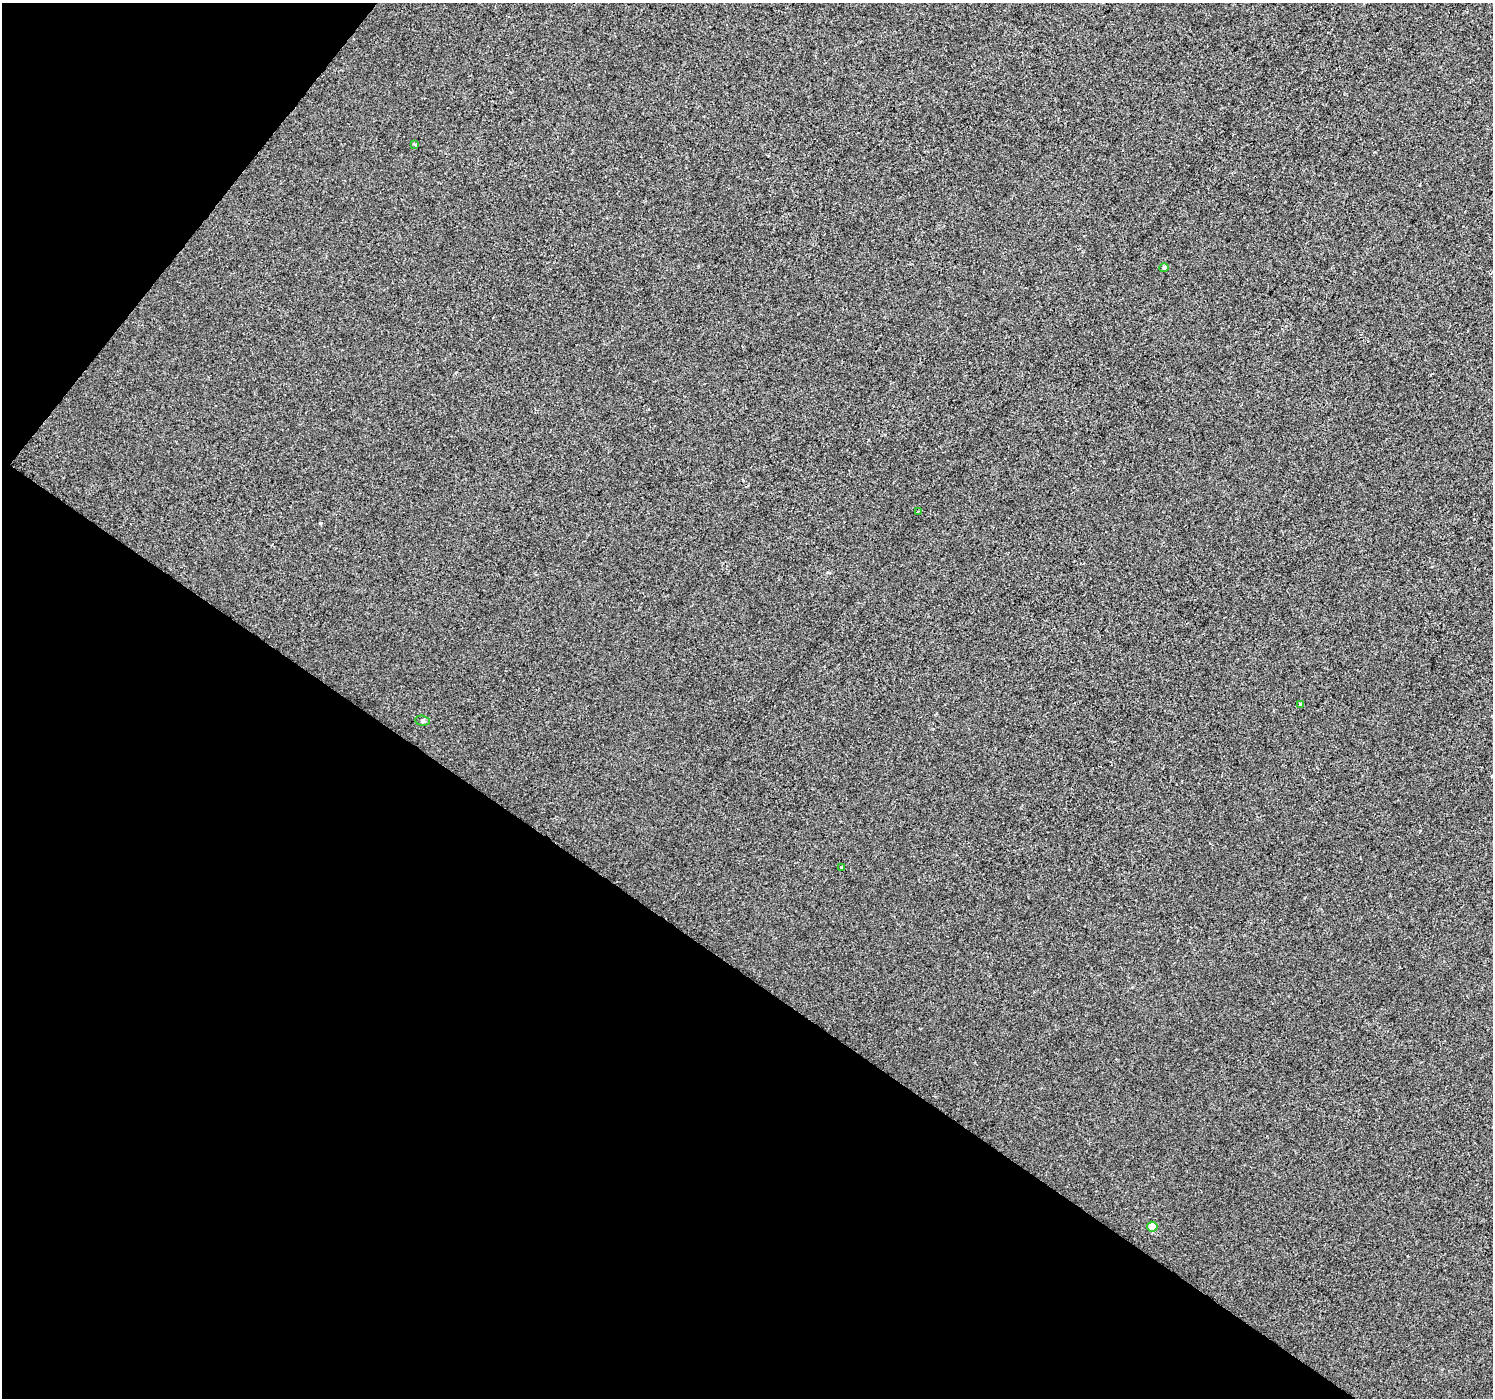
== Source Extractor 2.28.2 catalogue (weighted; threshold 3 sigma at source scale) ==
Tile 9 of 4 x 4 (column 1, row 3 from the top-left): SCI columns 6-1496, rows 1642-3037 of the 5969 x 6009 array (HDU 1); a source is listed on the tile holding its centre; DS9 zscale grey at full resolution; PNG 1495 x 1400 px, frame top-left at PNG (2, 3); each listed source drawn as its Kron ellipse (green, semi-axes under 4 px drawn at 4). Shown black and unused: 35% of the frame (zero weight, under 2 of 3 exposures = <1% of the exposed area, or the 3 px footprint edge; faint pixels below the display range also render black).
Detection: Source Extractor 2.28.2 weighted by HDU 2 'WHT'; one run over the whole footprint, this tile lists its part. Background 4.93e-04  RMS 0.0057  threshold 0.0254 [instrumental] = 3 sigma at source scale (4.5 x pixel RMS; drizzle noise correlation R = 1.50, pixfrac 1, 0.0396/0.0396 arcsec/px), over >= 5 px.
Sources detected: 7; all 7 listed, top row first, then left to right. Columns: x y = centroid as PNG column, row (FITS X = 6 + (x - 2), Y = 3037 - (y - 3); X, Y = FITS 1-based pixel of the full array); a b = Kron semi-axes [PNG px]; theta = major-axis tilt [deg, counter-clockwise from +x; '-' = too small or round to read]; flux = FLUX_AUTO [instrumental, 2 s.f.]
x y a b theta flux
415 144 4 3 - 1.2
1164 268 5 4 - 1.2
918 512 3 2 - 0.77
1301 704 4 4 - 0.88
422 721 7 5 -7 0.92
841 867 3 2 - 0.46
1152 1227 5 5 - 11